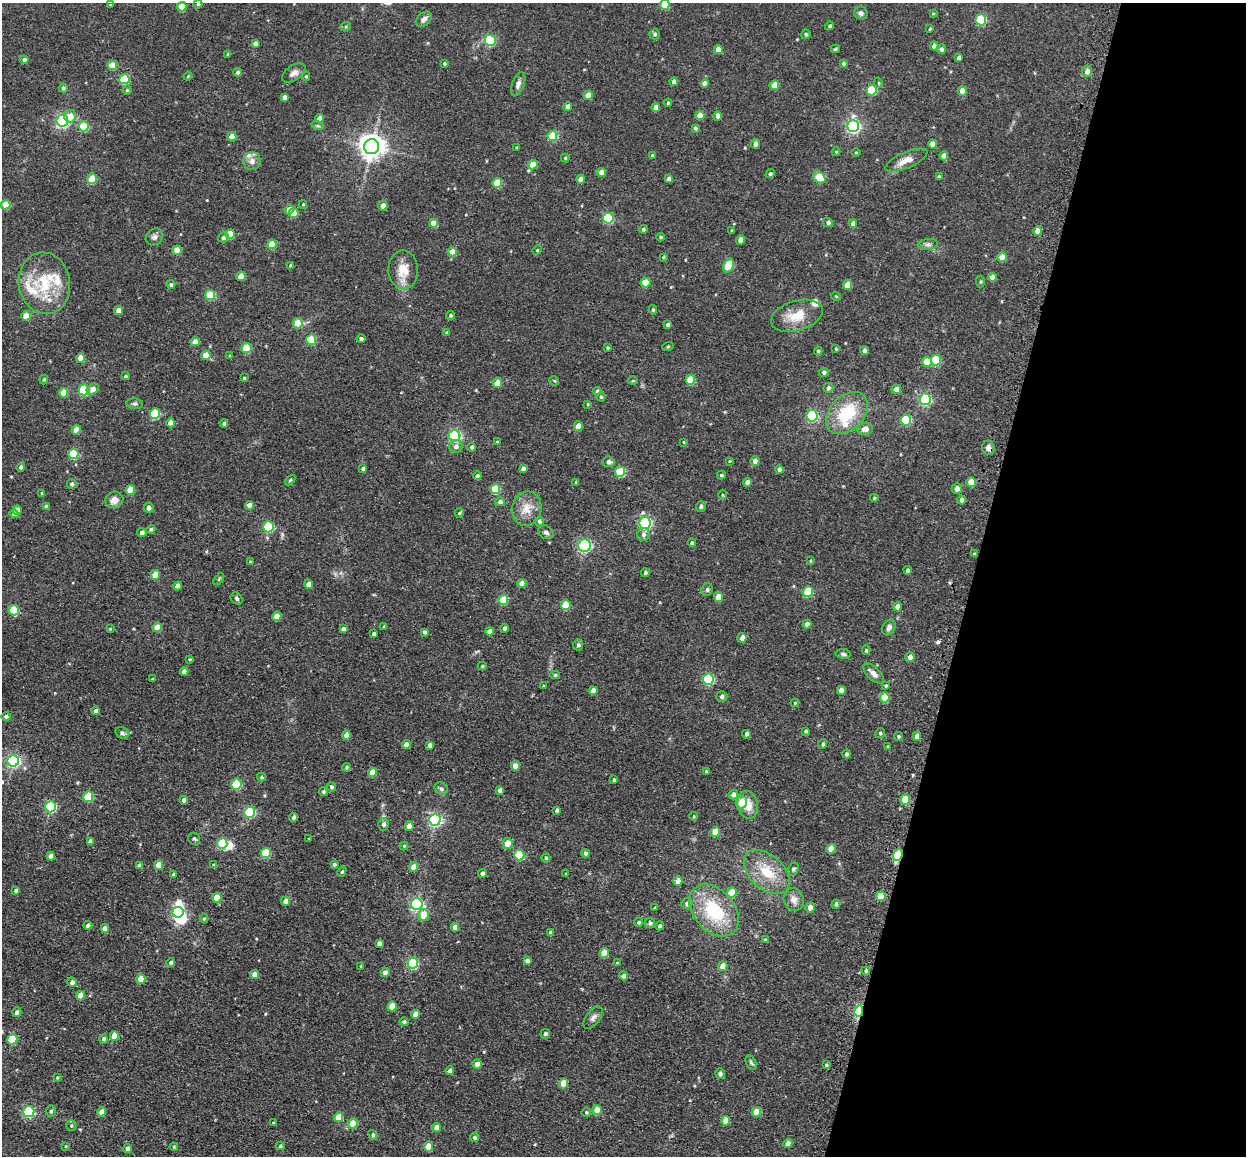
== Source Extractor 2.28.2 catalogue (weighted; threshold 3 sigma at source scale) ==
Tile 8 of 4 x 4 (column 4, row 2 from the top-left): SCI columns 3819-5062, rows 2559-3712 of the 5224 x 5246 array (HDU 1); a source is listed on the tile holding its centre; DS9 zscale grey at full resolution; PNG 1248 x 1158 px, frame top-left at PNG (2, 3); each listed source drawn as its Kron ellipse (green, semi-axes under 4 px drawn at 4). Shown black and unused: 22% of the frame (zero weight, under 3 of 4 exposures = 9% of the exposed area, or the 3 px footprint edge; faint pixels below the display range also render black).
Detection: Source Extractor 2.28.2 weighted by HDU 2 'WHT'; one run over the whole footprint, this tile lists its part. Background 0.0665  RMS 0.0085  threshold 0.038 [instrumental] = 3 sigma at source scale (4.5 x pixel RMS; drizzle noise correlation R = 1.50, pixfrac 1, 0.05/0.05 arcsec/px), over >= 5 px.
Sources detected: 408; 3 inside a brighter object's white glare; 1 cosmic-ray / hot-pixel residue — neither listed nor drawn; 6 inside a brighter listed object's ellipse — not listed separately; the other 398 listed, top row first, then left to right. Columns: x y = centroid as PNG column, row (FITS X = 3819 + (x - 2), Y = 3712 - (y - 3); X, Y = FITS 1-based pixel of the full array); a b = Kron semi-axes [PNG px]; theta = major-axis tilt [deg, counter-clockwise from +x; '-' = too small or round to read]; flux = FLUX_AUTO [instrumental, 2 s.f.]
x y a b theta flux
198 4 4 4 - 1.4
110 5 3 2 - 0.52
665 5 5 4 - 20
182 7 5 4 - 15
861 13 7 6 - 2.5
933 13 4 3 - 0.73
424 19 9 6 43 3.5
981 20 5 5 - 48
346 26 5 3 - 0.89
830 26 4 4 - 1.4
930 29 4 3 - 0.83
655 34 5 5 - 1.7
806 34 5 4 - 1.4
490 40 5 5 - 50
255 43 4 4 - 3.8
934 46 4 4 - 4.9
718 49 4 4 - 7.5
835 49 4 3 - 1.1
941 49 5 5 - 2.2
228 54 4 3 - 0.87
959 57 4 3 - 1.7
24 60 4 4 - 2.2
444 63 4 4 - 1.2
843 63 4 4 - 1.7
112 65 5 4 - 16
1087 71 5 5 - 4.9
237 72 4 4 - 2
294 73 13 7 33 4.5
188 76 4 3 - 0.79
306 76 4 4 - 1.1
124 79 5 5 - 38
674 82 4 4 - 4.4
705 83 4 4 - 4.9
879 83 5 3 - 0.69
518 84 12 6 68 3.2
774 85 5 4 - 14
63 88 4 4 - 2.2
127 90 4 4 - 1.1
871 90 5 5 - 38
962 91 5 4 - 7.7
588 95 4 4 - 10
284 97 4 4 - 4.2
668 103 4 3 - 0.8
568 106 4 4 - 5.7
656 108 4 4 - 6.8
700 115 4 4 - 9
70 116 6 6 - 8.9
717 116 4 4 - 3.5
319 118 4 4 - 5.2
62 121 6 6 - 150
84 126 5 5 - 36
318 126 6 4 -18 1.2
853 126 6 6 - 160
695 128 3 3 - 1.7
552 136 5 5 - 28
232 137 4 4 - 9.8
755 144 4 4 - 4
933 144 4 4 - 6
371 147 7 7 - 770
517 147 4 3 - 0.76
836 152 4 4 - 0.79
856 152 4 3 - 0.66
652 156 4 4 - 1.6
944 156 4 4 - 8.1
565 158 4 4 - 0.97
906 160 23 8 23 8.6
252 161 9 8 - 4.8
533 164 5 5 - 11
601 172 4 4 - 7.2
770 174 5 4 - 1.5
819 177 7 5 -42 32
939 177 4 3 - 1.4
92 179 5 5 - 17
581 179 4 4 - 6
669 179 4 4 - 3
497 183 5 4 - 23
303 204 4 4 - 0.89
5 205 5 4 - 15
383 205 5 4 - 4.6
289 210 5 4 - 7.3
294 213 5 5 - 13
608 218 5 5 - 56
433 223 4 4 - 9.1
828 223 5 4 - 2.4
853 224 4 4 - 3.9
643 229 4 4 - 1.6
731 230 4 3 - 0.75
1038 231 5 4 - 10
230 234 5 4 - 17
154 237 9 7 41 2.8
223 237 5 4 - 2.2
661 237 4 3 - 1.2
740 240 4 4 - 6.2
272 244 5 4 - 20
928 244 10 5 7 2.6
177 250 4 4 - 13
537 250 5 4 - 1
452 252 4 4 - 13
663 257 3 3 - 0.79
1002 257 5 4 - 9.8
291 265 4 3 - 2.1
728 266 7 5 67 29
403 270 19 15 -88 15
241 276 5 4 - 9.6
992 277 4 4 - 5.3
645 282 5 5 - 13
980 282 6 4 89 1.1
44 283 31 25 -81 39
171 284 4 4 - 1.6
847 285 5 4 - 13
210 295 5 5 - 27
836 296 4 3 - 0.63
119 310 4 4 - 5.3
653 310 5 4 - 1.4
450 315 4 4 - 1.4
26 316 4 4 - 13
797 316 26 15 16 17
298 323 5 5 - 17
668 325 4 4 - 3.4
447 332 4 3 - 0.92
361 339 4 4 - 2.3
311 340 5 5 - 32
195 342 4 4 - 8.1
668 346 6 3 19 0.82
247 348 5 5 - 26
608 348 3 3 - 1.1
836 349 4 4 - 0.82
818 351 4 4 - 1.6
864 351 4 4 - 3.1
206 355 5 4 - 11
230 356 4 4 - 0.86
80 358 4 4 - 10
936 360 5 5 - 31
927 362 5 5 - 23
824 372 5 4 - 2.2
126 376 4 3 - 1.2
244 378 4 3 - 0.81
44 380 5 4 - 1.1
690 380 5 4 - 20
554 381 5 4 - 0.96
633 381 5 3 - 0.81
498 383 5 4 - 11
828 388 5 5 - 2
93 389 6 5 - 5
896 389 5 5 - 6
84 390 5 5 - 57
597 391 4 4 - 1.5
64 393 5 4 - 15
601 397 4 4 - 1.3
925 399 6 5 - 97
135 404 8 5 -5 1.9
588 404 4 3 - 0.72
847 413 24 17 46 38
155 414 5 5 - 48
812 416 6 5 - 69
906 420 5 5 - 46
171 423 4 4 - 7.6
224 423 4 4 - 1.7
578 426 4 4 - 9.2
865 429 8 6 9 5.2
76 430 4 4 - 9.4
455 436 6 5 - 110
497 442 4 3 - 0.94
684 442 4 3 - 0.62
456 446 6 6 - 3.1
472 447 4 4 - 2
988 448 7 6 - 3.8
73 454 5 5 - 38
730 461 3 3 - 0.72
755 461 4 4 - 5.2
608 462 6 5 - 3.3
21 467 4 4 - 2.1
363 469 4 3 - 2.4
523 469 4 4 - 2.7
779 469 4 4 - 2.6
620 472 5 5 - 33
721 475 4 3 - 1
477 476 4 4 - 1.7
290 480 6 3 45 0.99
576 482 4 4 - 1.1
747 482 4 4 - 4.5
971 482 5 4 - 15
72 484 5 4 - 2.3
495 489 5 5 - 28
957 489 5 5 - 4.7
130 490 5 4 - 15
42 493 4 4 - 1.2
722 495 5 3 - 0.78
874 498 4 4 - 1.1
114 500 9 8 - 6
962 500 4 4 - 3.3
500 502 5 4 - 2.4
250 505 4 4 - 7.8
701 506 5 5 - 2.1
46 507 4 4 - 3.9
149 508 5 5 - 3.5
527 509 17 15 79 11
17 510 5 4 - 6.3
459 513 5 4 - 0.96
14 514 4 4 - 4.7
539 521 5 4 - 1.8
645 523 6 5 - 120
268 527 5 5 - 58
151 529 4 4 - 1.6
142 532 5 4 - 2.7
546 532 8 6 -30 2.7
643 534 6 6 - 2.6
692 543 4 4 - 1.9
585 545 6 6 - 110
974 554 3 3 - 0.92
810 561 4 3 - 0.68
250 562 4 3 - 0.65
908 570 4 3 - 2
645 573 4 4 - 2.1
155 575 5 4 - 14
219 579 7 3 53 0.98
309 584 4 4 - 6.2
522 584 4 4 - 8.3
177 586 4 4 - 5.4
707 590 6 5 - 1.8
808 592 5 5 - 32
719 597 5 4 - 9.5
237 598 7 5 -47 1.9
503 600 5 5 - 23
566 605 5 5 - 24
898 607 4 4 - 7.7
14 610 5 5 - 35
277 616 5 4 - 10
807 624 4 4 - 4.1
157 627 5 4 - 15
384 627 3 3 - 1.5
889 627 8 6 59 3.8
504 628 4 4 - 2.4
110 629 4 3 - 0.73
343 629 4 4 - 2.2
490 631 4 4 - 6.8
424 632 4 3 - 1.9
374 634 4 3 - 2
742 638 5 4 - 4.7
578 645 5 5 - 2.1
866 650 5 4 - 1.2
843 654 7 5 -7 1.9
910 657 5 4 - 4.7
190 659 3 3 - 0.89
482 666 4 4 - 1.3
184 671 4 4 - 4.2
873 674 13 6 -44 4.3
555 675 5 4 - 1.2
152 679 3 3 - 0.72
708 679 5 5 - 66
544 686 3 3 - 0.8
886 686 3 3 - 1.1
841 690 4 4 - 4.8
593 691 4 4 - 5.2
722 696 5 5 - 2.5
885 698 5 5 - 26
795 703 4 4 - 0.83
96 711 4 4 - 3.9
6 716 4 4 - 1.6
806 731 4 3 - 1.2
122 733 7 5 -30 2.2
880 733 5 5 - 1.4
746 734 4 3 - 1.6
346 735 4 4 - 5.3
898 736 5 4 - 1.3
917 736 4 4 - 6.4
823 744 4 4 - 1.4
406 745 4 4 - 4
430 745 4 4 - 3.1
888 747 4 3 - 0.9
847 754 4 4 - 1.8
13 761 6 5 - 140
515 766 4 4 - 8.4
346 767 4 4 - 1.4
706 771 4 3 - 0.64
372 772 4 4 - 13
261 777 4 3 - 1.3
614 780 3 3 - 1.2
236 784 5 5 - 40
331 787 4 4 - 1.5
441 789 7 6 - 2.3
500 790 4 4 - 3.1
323 792 5 4 - 1.5
733 795 5 4 - 3.8
88 797 5 5 - 32
184 800 4 4 - 3
905 800 5 5 - 27
742 802 6 5 - 15
747 805 14 10 -79 12
51 807 5 5 - 79
557 810 4 4 - 1.9
250 812 5 5 - 63
694 816 4 3 - 0.7
294 817 4 4 - 2.4
435 820 6 5 - 130
383 824 6 5 - 2.7
409 826 5 4 - 6.5
715 832 5 5 - 15
194 839 6 5 - 1.6
309 839 4 3 - 0.75
90 841 4 4 - 3.8
507 843 5 5 - 10
222 844 5 5 - 48
404 846 4 4 - 0.94
831 849 5 4 - 11
266 853 5 5 - 31
586 853 4 4 - 2.8
519 855 5 5 - 36
898 855 6 4 71 53
51 856 4 4 - 4.9
546 858 4 4 - 1
334 864 4 4 - 1.6
159 865 4 4 - 15
214 865 4 3 - 1.4
139 866 4 4 - 2.7
413 867 5 4 - 7.3
793 869 7 5 62 2
342 872 5 4 - 1.1
767 872 27 17 -42 25
482 873 4 4 - 2.4
566 873 4 3 - 0.68
173 874 3 3 - 1.3
678 881 5 4 - 6.7
16 890 3 3 - 1.7
732 893 5 5 - 15
881 896 5 4 - 14
217 898 5 4 - 15
794 899 11 9 -70 5.4
286 901 4 4 - 5
417 904 6 6 - 160
687 904 5 5 - 2.3
836 904 5 4 - 1.8
810 907 5 5 - 4.6
655 908 3 3 - 0.66
714 910 29 20 -49 50
178 912 5 5 - 87
424 915 6 5 - 13
204 919 4 4 - 0.86
639 922 4 4 - 1.7
650 923 5 5 - 2
88 925 4 4 - 2.9
660 926 4 4 - 2.1
455 927 4 4 - 5
105 929 4 4 - 7.1
551 933 4 4 - 2.5
765 940 3 3 - 1.4
379 943 4 4 - 3.3
604 953 5 4 - 14
527 961 4 4 - 3
171 963 4 4 - 1.6
413 963 5 5 - 68
617 963 4 3 - 0.91
361 966 3 3 - 0.9
723 966 5 4 - 10
866 971 4 4 - 1.9
385 973 4 4 - 4.6
255 974 4 4 - 5.1
624 976 4 4 - 3.7
141 979 5 4 - 19
72 982 5 4 - 3
80 996 4 4 - 10
392 1006 5 4 - 15
859 1011 5 4 - 87
17 1012 5 4 - 2.7
415 1014 4 4 - 8.5
593 1018 13 6 53 3.5
404 1022 5 4 - 1.9
545 1034 5 4 - 2.6
114 1036 5 4 - 13
12 1039 5 5 - 25
104 1039 4 4 - 2.1
751 1062 8 5 -63 1.6
477 1064 4 4 - 5
826 1065 3 3 - 1.2
450 1071 4 4 - 3.5
720 1074 5 5 - 2.4
57 1078 4 3 - 0.8
563 1083 5 4 - 14
597 1110 5 4 - 13
51 1111 6 5 - 1.3
29 1112 5 5 - 83
102 1112 4 4 - 7.6
586 1112 5 5 - 1.1
756 1112 5 4 - 15
338 1117 5 4 - 13
726 1121 5 4 - 10
273 1122 4 3 - 0.66
353 1123 5 5 - 13
71 1126 5 5 - 1.2
436 1127 4 4 - 5.8
373 1135 5 4 - 1.6
474 1138 4 4 - 1.8
788 1144 4 4 - 7
66 1146 4 2 - 0.61
280 1146 4 3 - 1.3
174 1147 4 4 - 0.88
428 1147 5 4 - 15
127 1149 4 4 - 2.9
Overlapping masked pixels (flux is a lower limit): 3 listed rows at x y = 988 448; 898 855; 859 1011
Isophote crosses this tile's border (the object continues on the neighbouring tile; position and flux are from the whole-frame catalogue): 1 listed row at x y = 665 5